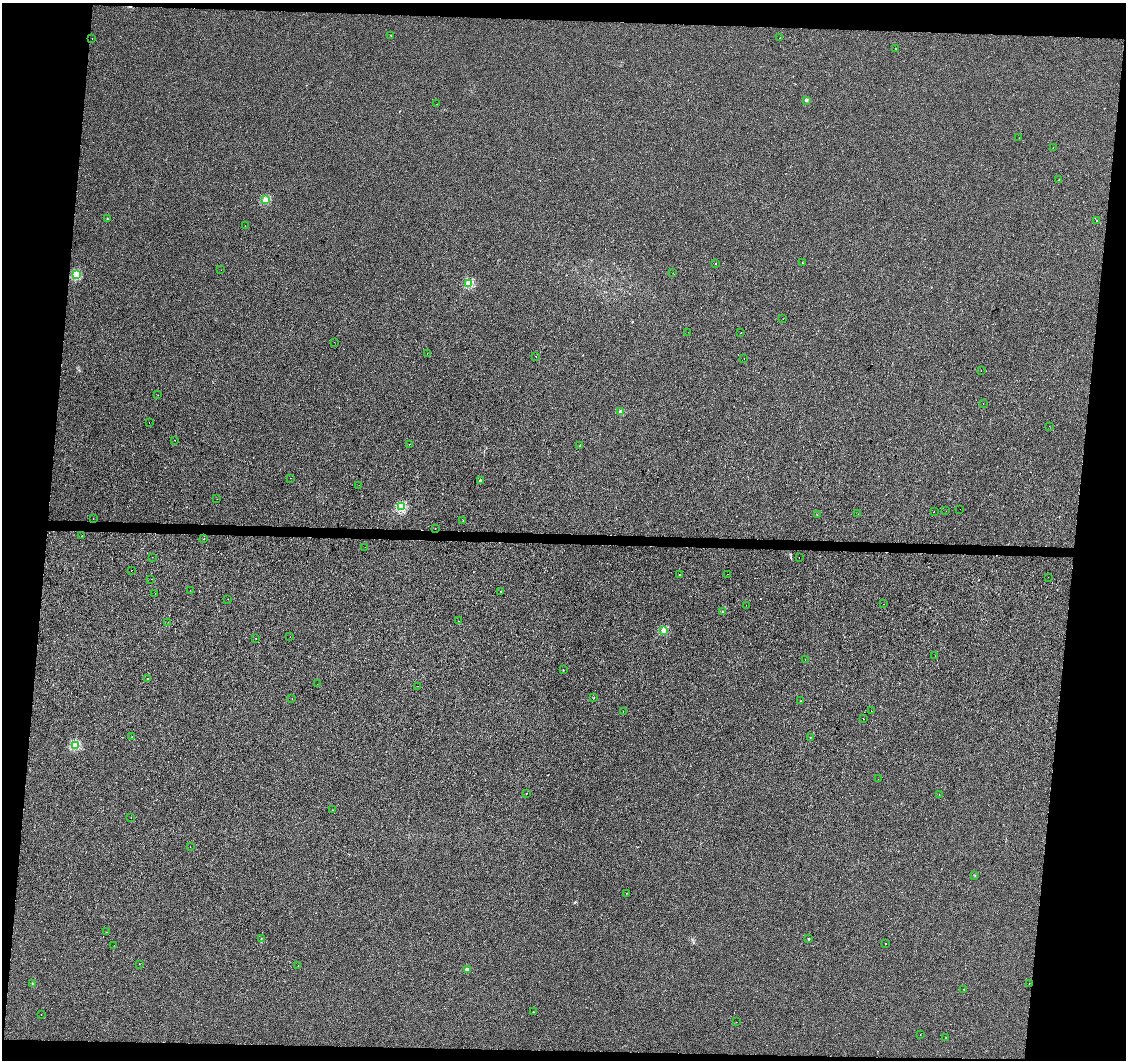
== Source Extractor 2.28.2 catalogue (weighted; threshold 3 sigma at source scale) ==
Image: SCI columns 8-4502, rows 282-4511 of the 4502 x 4738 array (HDU 1 of 3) = the unmasked area's bounding box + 8 px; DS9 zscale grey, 4 x 4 block average (1 PNG px = mean of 4 x 4 image px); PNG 1128 x 1062 px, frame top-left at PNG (2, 3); each listed source drawn as its Kron ellipse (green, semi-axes under 4 px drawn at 4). Shown black and unused: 12% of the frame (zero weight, under 2 of 3 exposures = <1% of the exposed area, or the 3 px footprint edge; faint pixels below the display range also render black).
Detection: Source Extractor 2.28.2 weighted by HDU 2 'WHT'. Background -7.82e-04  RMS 0.0042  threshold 0.0187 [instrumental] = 3 sigma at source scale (4.5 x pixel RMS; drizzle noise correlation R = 1.50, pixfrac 1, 0.0396/0.0396 arcsec/px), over >= 5 px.
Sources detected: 117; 7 cosmic-ray / hot-pixel residue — neither listed nor drawn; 1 coinciding with a brighter row at this scale — not listed separately; the other 109 listed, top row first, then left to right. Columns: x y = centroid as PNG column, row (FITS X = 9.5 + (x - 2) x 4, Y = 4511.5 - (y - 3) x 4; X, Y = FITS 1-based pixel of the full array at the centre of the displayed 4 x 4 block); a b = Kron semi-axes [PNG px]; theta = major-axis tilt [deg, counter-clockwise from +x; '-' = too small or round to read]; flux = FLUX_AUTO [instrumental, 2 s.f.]
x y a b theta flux
391 35 2 2 - 0.46
92 38 2 2 - 0.4
780 38 2 2 - 1.3
896 49 2 2 - 1.3
806 100 2 2 - 15
437 104 2 2 - 2.2
1019 138 2 2 - 0.42
1053 147 2 2 - 1.6
1059 180 2 2 - 0.56
265 200 2 2 - 62
107 219 2 2 - 6.4
1096 220 2 2 - 2.3
245 225 2 2 - 0.55
802 263 2 2 - 0.6
715 264 2 2 - 2
221 270 2 2 - 0.4
673 273 2 2 - 1.7
76 275 2 2 - 77
469 283 2 2 - 86
783 319 2 2 - 0.31
688 332 2 2 - 0.61
741 333 2 2 - 0.62
334 342 2 2 - 0.42
427 353 2 2 - 0.76
536 356 2 2 - 2.2
744 359 2 2 - 0.92
981 371 2 2 - 1.4
158 395 2 2 - 0.47
983 403 2 2 - 0.97
620 412 2 2 - 14
149 423 2 2 - 0.37
1049 426 2 2 - 0.47
174 440 2 2 - 0.68
409 444 2 2 - 0.79
580 446 2 2 - 2.7
291 478 2 2 - 0.47
480 480 2 2 - 6.8
359 485 2 2 - 0.42
217 499 2 2 - 0.59
401 507 2 2 - 120
960 509 2 2 - 2
934 511 2 2 - 7
946 511 2 2 - 0.81
858 514 2 2 - 1.1
817 515 2 2 - 0.52
93 518 2 2 - 0.51
463 521 2 2 - 0.96
435 528 2 2 - 0.53
82 536 2 2 - 1.8
204 539 2 2 - 0.48
365 547 2 2 - 0.85
152 557 2 2 - 0.42
799 558 2 2 - 0.75
132 570 2 2 - 1.4
728 574 2 2 - 0.79
679 575 2 2 - 3.6
1048 577 2 2 - 0.43
151 579 2 2 - 1.3
190 590 2 2 - 0.34
501 592 2 2 - 1
155 593 2 2 - 0.33
228 599 2 2 - 0.44
884 604 2 2 - 0.98
746 605 2 2 - 0.63
723 612 2 2 - 7.7
459 621 2 2 - 0.38
168 622 2 2 - 0.38
664 630 2 2 - 46
290 637 2 2 - 0.74
256 638 2 2 - 11
935 656 2 2 - 0.93
805 660 2 2 - 1.1
564 670 2 2 - 6.3
147 678 2 2 - 0.5
317 684 2 2 - 0.46
417 686 2 2 - 1.2
594 697 2 2 - 1.8
292 698 2 2 - 0.43
800 701 2 2 - 2.2
623 711 2 2 - 2.7
871 711 2 2 - 0.69
864 719 2 2 - 0.73
132 737 2 2 - 4.1
810 737 2 2 - 0.47
75 745 2 2 - 110
878 779 2 2 - 1.5
526 794 2 2 - 0.76
939 795 2 2 - 0.64
333 810 2 2 - 0.5
131 817 2 2 - 0.35
190 847 2 2 - 0.49
975 875 2 2 - 1
627 893 2 2 - 1.2
107 932 2 2 - 0.72
261 939 2 2 - 1.2
809 939 2 2 - 4
886 943 2 2 - 0.83
114 946 2 2 - 2
139 964 2 2 - 0.47
298 966 2 2 - 0.53
467 970 2 2 - 24
1029 983 2 2 - 1.1
33 984 2 2 - 9.6
964 989 2 2 - 0.7
533 1012 2 2 - 2.3
41 1015 2 2 - 1.7
736 1022 2 2 - 1.2
920 1035 2 2 - 0.32
946 1038 2 2 - 1.9
Diffuse or blended objects may show on this block-average render without a row.